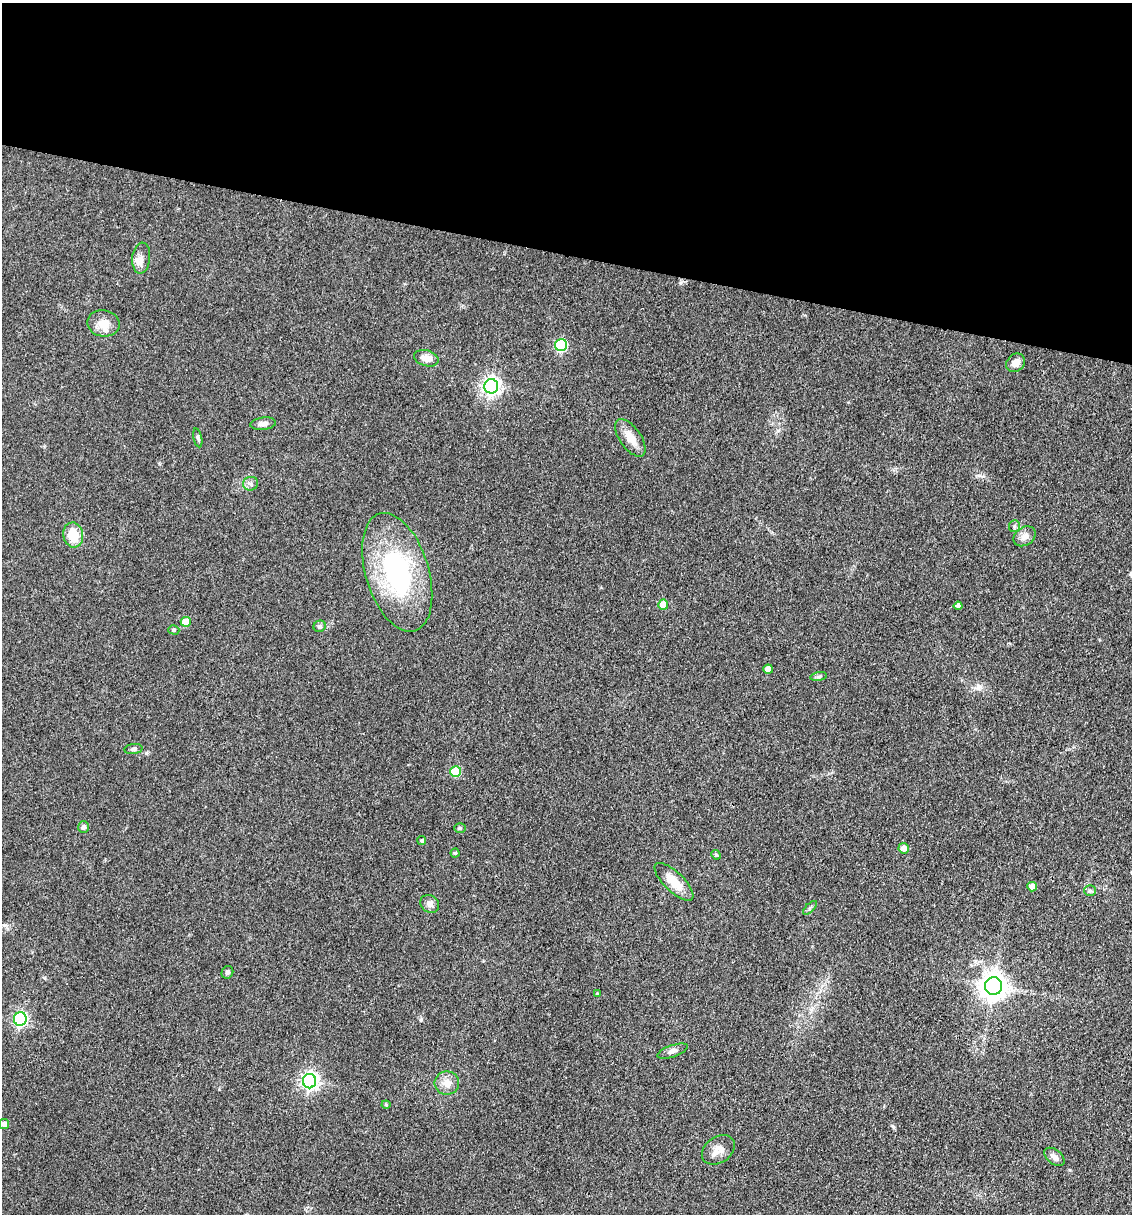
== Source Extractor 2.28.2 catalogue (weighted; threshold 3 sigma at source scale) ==
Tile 2 of 4 x 4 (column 2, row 1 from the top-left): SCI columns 1366-2495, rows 3637-4848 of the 4873 x 4848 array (HDU 1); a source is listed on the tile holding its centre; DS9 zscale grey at full resolution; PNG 1134 x 1216 px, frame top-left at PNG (2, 3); each listed source drawn as its Kron ellipse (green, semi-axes under 4 px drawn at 4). Shown black and unused: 21% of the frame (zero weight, under 3 of 4 exposures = <1% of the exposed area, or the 3 px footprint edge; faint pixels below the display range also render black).
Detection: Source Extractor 2.28.2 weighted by HDU 2 'WHT'; one run over the whole footprint, this tile lists its part. Background 0.149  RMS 0.0071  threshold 0.032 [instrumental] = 3 sigma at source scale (4.5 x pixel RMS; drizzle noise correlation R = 1.50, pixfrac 1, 0.05/0.05 arcsec/px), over >= 5 px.
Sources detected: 47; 2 inside a brighter listed object's ellipse — not listed separately; the other 45 listed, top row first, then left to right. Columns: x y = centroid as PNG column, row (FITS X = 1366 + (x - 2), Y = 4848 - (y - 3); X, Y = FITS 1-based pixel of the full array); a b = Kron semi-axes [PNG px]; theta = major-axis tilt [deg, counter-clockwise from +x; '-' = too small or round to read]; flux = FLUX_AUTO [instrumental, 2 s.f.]
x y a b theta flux
141 258 15 9 84 4.2
103 323 16 13 -11 8.9
561 345 6 6 - 65
426 358 12 8 -15 6.1
1016 363 10 8 42 5
491 386 7 7 - 270
263 424 13 6 7 3.1
198 438 9 4 -77 1.4
630 438 22 10 -55 9
251 484 7 7 - 2.2
1014 526 6 5 - 1.3
73 535 12 10 -80 15
1025 536 12 9 35 4.8
397 572 61 31 -73 100
663 604 5 5 - 11
958 606 4 4 - 2.2
186 622 5 5 - 10
320 626 6 5 - 1.4
174 630 5 4 - 0.93
768 669 5 4 - 6.3
819 677 8 4 9 1.4
133 749 9 5 6 1.6
456 772 5 5 - 31
84 827 6 5 - 1.7
460 828 6 5 - 1
422 841 4 4 - 1.1
904 848 5 5 - 4.8
455 853 4 4 - 1
716 855 5 4 - 0.82
674 882 25 10 -44 13
1032 887 5 4 - 6.2
1090 891 6 5 - 1.2
430 904 10 8 -38 3.8
810 908 9 3 45 1.2
227 972 6 5 - 1.7
994 986 9 8 - 780
597 994 4 3 - 0.83
20 1019 6 6 - 130
672 1051 16 6 19 2.8
309 1081 7 6 - 250
447 1083 12 11 - 6.7
386 1105 4 4 - 0.84
4 1124 5 5 - 3.4
718 1150 18 13 35 6.7
1054 1157 12 7 -39 3.3
Unlisted compact peaks at least as high as the median listed source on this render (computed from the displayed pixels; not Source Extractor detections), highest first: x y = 421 1020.